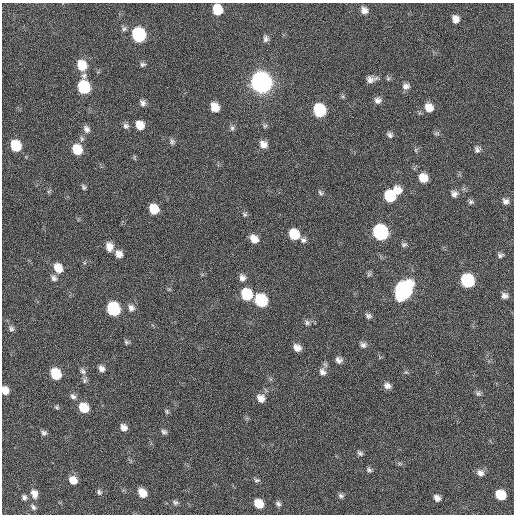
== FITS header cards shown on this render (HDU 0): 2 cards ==
NAXIS1  =                  512 / Axis length
NAXIS2  =                  512 / Axis length

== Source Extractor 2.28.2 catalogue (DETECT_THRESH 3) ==
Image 512 x 512 px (HDU 0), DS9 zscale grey, 1 PNG px = 1 image px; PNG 516 x 516 px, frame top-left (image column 1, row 512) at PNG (2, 3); no overlay
Background 25.3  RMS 5.6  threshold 16.8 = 3 sigma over >= 5 px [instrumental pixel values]
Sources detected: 100; all 100 listed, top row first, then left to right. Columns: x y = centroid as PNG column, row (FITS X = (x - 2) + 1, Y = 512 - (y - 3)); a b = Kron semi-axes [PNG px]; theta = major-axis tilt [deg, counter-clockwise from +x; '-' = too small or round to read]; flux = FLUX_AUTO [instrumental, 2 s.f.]
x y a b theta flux
217 10 9 7 -73 10000
364 10 9 8 - 2200
455 19 9 8 - 2900
124 29 7 7 - 980
138 35 9 8 - 50000
266 39 9 7 -84 1300
143 64 8 6 8 900
82 65 10 8 -67 9500
371 79 13 8 9 2200
261 82 10 9 - 380000
406 86 9 8 - 1800
84 87 10 8 -79 32000
378 100 8 8 - 1700
142 103 8 6 -67 1500
215 107 8 7 - 5200
429 108 9 8 - 4500
319 110 9 8 - 30000
140 125 9 7 -64 5000
126 126 9 8 - 1200
265 126 6 5 - 670
232 128 8 6 -75 1000
86 129 9 8 - 1700
436 133 8 6 0 780
390 135 9 7 -49 1200
82 139 8 6 -88 1100
172 141 9 6 -81 1000
263 144 9 8 - 2800
16 146 8 7 - 16000
77 149 9 8 - 10000
477 149 8 7 - 1300
134 157 8 3 -71 460
423 178 9 8 - 6000
84 187 7 5 -66 790
397 190 10 8 -46 4100
320 193 8 5 -57 830
454 194 9 8 - 1800
390 196 9 8 - 19000
505 201 8 8 - 1600
471 202 7 6 - 860
154 209 8 7 - 8600
245 214 7 7 - 840
380 232 9 8 - 81000
294 234 9 8 - 10000
254 239 9 7 -44 3800
303 240 8 7 - 1200
404 244 7 6 - 910
109 246 10 8 -82 3300
119 254 9 8 - 2900
500 255 7 6 - 940
58 268 10 8 -58 6200
369 274 8 5 75 680
54 278 9 7 -45 1500
242 278 9 8 - 1900
467 281 9 8 - 43000
169 289 6 4 18 440
403 290 11 9 62 140000
247 294 9 8 - 18000
504 296 7 6 - 1600
261 300 9 8 - 29000
131 308 10 9 - 2000
113 309 9 8 - 41000
368 316 8 6 -27 1100
307 323 7 7 - 1100
11 329 9 7 -62 1100
126 342 6 5 - 730
363 345 8 7 - 1300
297 348 8 6 -36 2700
339 360 8 7 - 1600
101 368 7 6 - 1700
83 371 10 7 -55 1400
322 372 10 9 - 2100
56 374 8 7 - 15000
84 380 8 6 -77 1000
387 386 9 7 -27 2000
5 390 7 6 - 4300
478 393 7 7 - 1000
73 396 9 6 -43 1300
261 398 9 8 - 3100
57 407 6 5 - 600
84 408 8 7 - 11000
167 411 7 6 - 680
124 427 8 6 -54 2200
164 432 8 5 -20 980
44 433 7 7 - 1100
360 453 9 6 -42 970
369 470 8 5 -29 920
480 473 9 8 - 2000
73 480 9 7 -41 4100
257 480 9 5 1 870
99 492 7 6 - 960
142 493 8 6 -49 5600
34 494 11 8 -73 3000
500 495 8 7 - 12000
341 496 8 6 -23 980
24 497 8 7 - 1200
437 498 7 6 - 2100
175 502 8 6 -19 990
259 504 8 7 - 7600
278 504 8 6 -52 1100
33 507 10 6 -53 1100
At the frame edge (FLAGS 8, measured only in part): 1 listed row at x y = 5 390